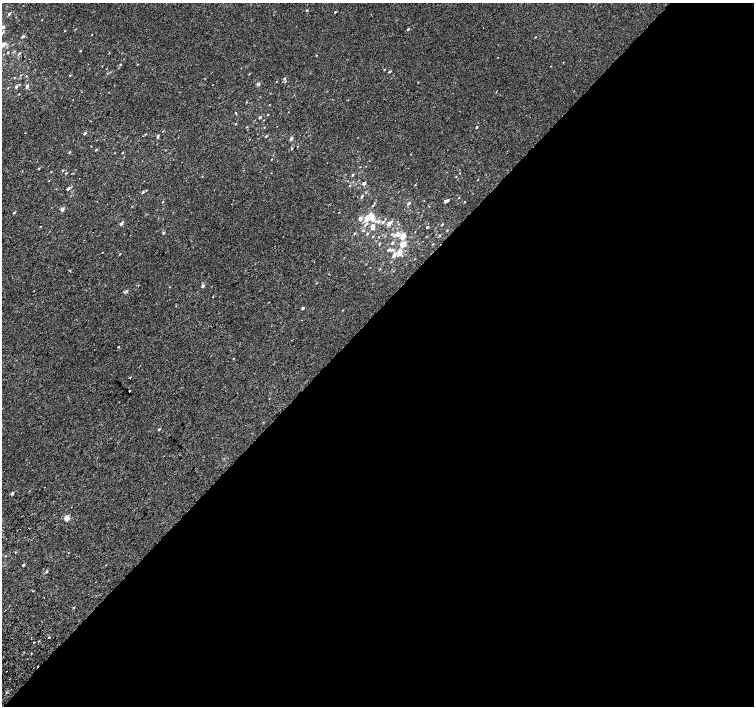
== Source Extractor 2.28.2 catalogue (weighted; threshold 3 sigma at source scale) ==
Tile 12 of 4 x 4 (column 4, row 3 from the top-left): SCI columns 4544-6046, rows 1673-3079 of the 6074 x 6092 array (HDU 1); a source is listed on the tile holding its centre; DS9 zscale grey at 2 x 2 block average (1 PNG px = mean of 2 x 2 image px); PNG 756 x 708 px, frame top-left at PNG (2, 3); no overlay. Shown black and unused: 56% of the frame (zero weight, under 2 of 3 exposures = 2% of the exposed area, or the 3 px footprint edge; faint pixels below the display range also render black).
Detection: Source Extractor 2.28.2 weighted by HDU 2 'WHT'; one run over the whole footprint, this tile lists its part. Background 9.91e-05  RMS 0.0034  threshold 0.0155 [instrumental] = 3 sigma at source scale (4.5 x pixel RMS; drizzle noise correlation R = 1.50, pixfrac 1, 0.0396/0.0396 arcsec/px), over >= 5 px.
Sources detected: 108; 2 cosmic-ray / hot-pixel residue — not listed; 2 inside a brighter listed object's ellipse — not listed separately; the other 104 listed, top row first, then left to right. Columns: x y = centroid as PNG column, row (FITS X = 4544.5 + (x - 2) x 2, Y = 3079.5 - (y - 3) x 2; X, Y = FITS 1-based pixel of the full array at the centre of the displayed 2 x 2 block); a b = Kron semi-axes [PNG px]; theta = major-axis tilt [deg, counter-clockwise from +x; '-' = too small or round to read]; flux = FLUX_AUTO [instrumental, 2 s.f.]
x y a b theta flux
307 10 3 2 - 0.74
335 12 2 2 - 0.57
9 14 3 3 - 0.88
3 27 3 2 - 1.8
408 29 2 2 - 5.2
2 32 3 3 - 0.69
24 36 3 2 - 0.46
3 44 4 3 - 5.6
80 51 3 2 - 0.43
8 52 3 2 - 0.35
19 54 6 2 53 0.58
316 55 2 2 - 0.33
137 64 2 2 - 0.29
120 65 2 2 - 0.38
389 71 3 2 - 0.9
249 74 3 2 - 0.38
70 75 2 2 - 0.41
284 78 3 3 - 1.1
418 82 3 2 - 0.3
258 84 3 3 - 1.9
16 86 3 3 - 1.4
27 86 6 3 67 1.2
19 94 2 2 - 0.33
235 113 3 2 - 0.33
267 114 2 2 - 0.35
260 117 3 2 - 0.95
236 124 2 2 - 0.41
477 127 2 2 - 0.65
163 131 2 2 - 0.36
25 133 2 2 - 1.9
84 133 3 2 - 1.2
145 134 2 2 - 0.35
157 136 4 3 - 1.1
266 136 3 2 - 0.57
291 139 3 2 - 2.5
292 148 3 2 - 0.59
96 149 3 2 - 0.63
69 152 3 2 - 0.64
122 153 3 2 - 0.54
271 159 2 2 - 0.3
39 168 2 2 - 0.45
51 171 2 2 - 0.28
62 171 3 2 - 0.38
66 173 3 2 - 0.55
353 175 3 2 - 0.97
49 181 2 2 - 0.33
364 183 3 2 - 2.5
350 185 2 2 - 0.37
68 189 3 2 - 1.7
143 192 3 3 - 1.1
362 196 3 2 - 0.75
446 201 5 2 - 2.6
163 202 2 2 - 0.34
409 203 3 2 - 1.3
373 205 3 2 - 0.41
62 209 2 2 - 4.2
14 212 3 2 - 0.83
371 216 5 3 - 11
360 218 3 3 - 2.1
367 218 4 3 - 9.4
378 221 4 4 - 1.8
383 222 4 3 - 1.3
121 224 5 2 - 1.6
389 224 4 4 - 2.6
442 224 3 2 - 0.57
365 225 4 3 - 0.99
40 226 3 2 - 0.29
373 226 5 4 - 2.4
427 227 3 2 - 1
363 230 3 2 - 0.57
163 233 3 3 - 0.93
354 233 2 2 - 0.46
367 234 3 2 - 0.61
398 234 6 5 - 3.1
439 235 3 2 - 0.62
403 237 8 4 77 5.5
392 243 4 2 - 1
380 244 3 2 - 0.61
402 244 3 3 - 9.3
433 244 2 2 - 0.28
388 250 3 3 - 1.2
392 250 4 3 - 1.1
400 253 7 4 60 6
120 254 2 2 - 0.38
394 255 6 3 56 2.6
70 270 3 2 - 0.46
203 286 3 2 - 1.7
126 291 3 2 - 2.2
176 306 2 2 - 0.34
303 308 3 2 - 1.4
118 347 2 2 - 1.1
233 358 2 2 - 0.33
130 377 3 2 - 0.39
129 391 2 2 - 1.4
159 429 3 2 - 0.78
12 493 3 2 - 1.5
67 518 3 2 - 13
23 565 3 2 - 0.76
47 571 3 2 - 0.56
44 597 2 2 - 1.6
74 607 3 2 - 0.41
49 638 2 2 - 1.7
34 642 2 2 - 3.6
31 653 2 2 - 1.1
Isophote crosses this tile's border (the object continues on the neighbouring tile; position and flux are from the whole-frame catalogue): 1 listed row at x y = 3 44
Diffuse or blended objects may show on this block-average render without a row.